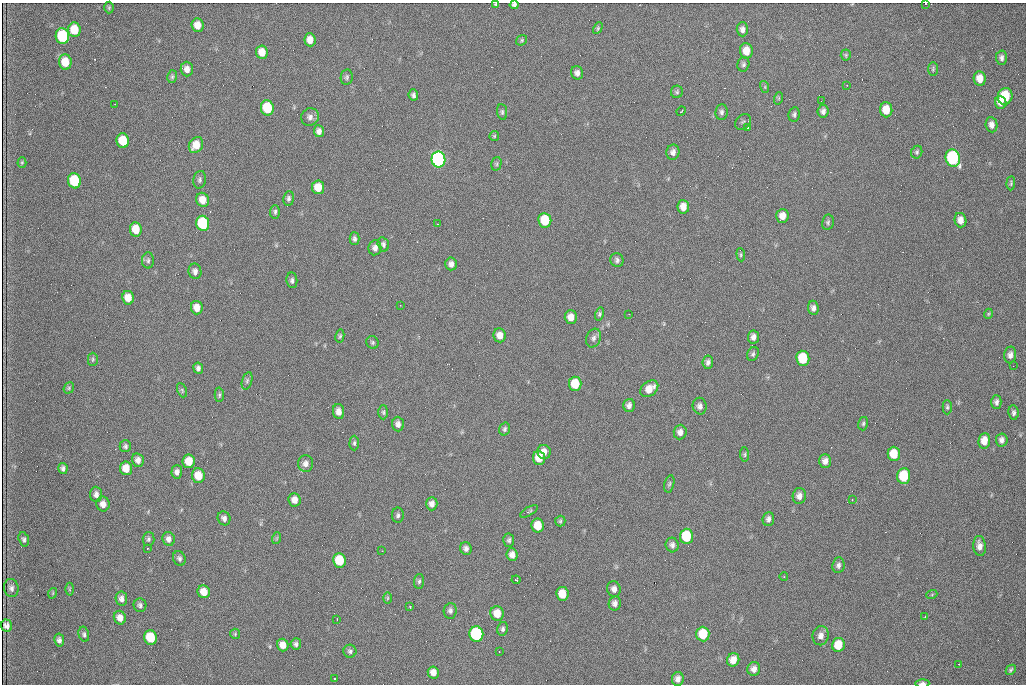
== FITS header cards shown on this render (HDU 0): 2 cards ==
NAXIS1  =                 1024 /fastest changing axis
NAXIS2  =                  682 /next to fastest changing axis

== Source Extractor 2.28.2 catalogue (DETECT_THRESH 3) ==
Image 1024 x 682 px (HDU 0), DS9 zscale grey, 1 PNG px = 1 image px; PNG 1028 x 686 px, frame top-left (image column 1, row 682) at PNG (2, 3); each listed source drawn as its Kron ellipse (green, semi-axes under 4 px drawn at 4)
Background 2170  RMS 31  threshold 94.5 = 3 sigma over >= 5 px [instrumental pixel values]
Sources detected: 201; all 201 listed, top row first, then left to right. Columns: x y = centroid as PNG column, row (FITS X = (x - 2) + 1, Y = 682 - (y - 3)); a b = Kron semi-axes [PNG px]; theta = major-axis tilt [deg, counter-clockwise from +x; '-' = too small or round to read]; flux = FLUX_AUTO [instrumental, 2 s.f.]
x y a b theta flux
496 4 3 3 - 2800
925 4 2 2 - 2300
514 5 4 3 - 5000
109 8 6 5 - 2900
198 25 7 6 - 21000
598 28 6 4 61 2800
742 29 7 6 - 9000
74 30 7 6 - 49000
62 36 8 6 -86 160000
310 40 6 5 - 16000
522 40 6 5 - 3100
746 51 7 6 - 27000
262 52 7 6 - 25000
846 55 5 5 - 3100
1001 58 7 5 -88 6500
65 62 7 6 - 41000
743 64 7 6 - 5200
187 69 7 6 - 14000
933 69 7 5 89 3300
577 73 7 6 - 8700
172 77 6 5 - 3600
347 77 8 6 80 4700
980 78 7 6 - 22000
847 85 2 2 - 1600
765 87 6 4 -73 2600
677 92 6 6 - 3500
413 95 5 5 - 6000
1005 96 8 7 - 81000
779 98 6 4 71 2300
821 101 2 2 - 1000
1001 102 6 5 - 16000
115 104 2 2 - 4200
267 108 7 6 - 100000
886 110 7 6 - 33000
681 111 5 2 - 3100
823 111 6 5 - 7700
502 112 8 5 -84 4200
721 112 8 6 82 6200
794 114 7 6 - 4800
310 117 9 8 - 10000
743 122 9 7 46 4400
991 125 8 6 -80 11000
748 128 3 2 - 2300
319 131 6 5 - 9200
494 136 5 4 - 2600
123 141 7 6 - 58000
196 145 8 6 59 30000
673 152 8 6 79 9700
917 152 6 5 - 4000
953 158 9 7 -73 280000
438 159 8 7 - 540000
22 162 5 4 - 2600
496 164 7 5 76 3300
200 180 9 6 79 5400
74 181 7 6 - 110000
1011 183 7 4 86 3500
318 187 7 6 - 33000
289 198 7 5 83 5100
203 200 7 6 - 24000
683 207 7 6 - 19000
275 212 7 5 87 4400
782 216 7 6 - 17000
545 220 7 6 - 78000
960 220 7 6 - 14000
828 222 8 6 78 4500
203 223 7 6 - 170000
438 224 2 2 - 1800
136 229 7 6 - 40000
354 239 6 5 - 5200
383 244 7 5 -74 5800
375 248 7 6 - 10000
741 255 6 4 -86 3000
148 260 8 6 -88 5100
617 260 7 6 - 6200
451 264 6 6 - 9300
195 271 8 6 -82 8200
292 280 8 5 -82 5800
128 298 7 6 - 23000
400 305 2 2 - 1300
197 308 7 6 - 20000
813 308 7 5 -82 8600
600 314 6 4 76 4000
629 314 3 2 - 1800
988 314 5 3 - 2300
571 317 7 6 - 17000
500 335 7 6 - 17000
340 336 6 4 78 3500
753 337 6 5 - 9300
594 338 9 7 68 8100
372 342 6 6 - 3900
753 354 7 5 61 4500
1010 355 8 6 84 9500
803 358 7 6 - 81000
93 359 7 5 90 3300
708 362 6 5 - 6700
1013 366 2 2 - 890
198 368 6 5 - 6500
247 381 9 5 74 5000
575 384 7 6 - 55000
69 388 6 5 - 3100
649 389 10 7 39 26000
182 390 7 4 -66 3100
219 395 7 4 88 3800
996 402 7 5 -89 6600
629 405 6 5 - 8300
700 406 8 7 - 8900
947 407 7 4 89 3700
339 411 8 5 -81 12000
383 412 7 5 89 3800
1014 412 7 5 -84 5400
398 424 7 6 - 9400
863 424 7 5 75 3800
505 429 6 5 - 4700
680 432 7 6 - 11000
1002 440 6 6 - 7900
984 441 8 6 84 24000
354 443 7 4 89 4100
125 446 6 5 - 4700
544 452 7 6 - 17000
744 454 7 4 -85 3200
894 454 7 6 - 47000
539 458 7 6 - 29000
138 460 7 6 - 11000
189 461 7 6 - 30000
825 461 7 6 - 11000
306 464 8 7 - 11000
126 468 7 6 - 28000
63 469 5 4 - 5700
177 472 6 5 - 8200
198 476 7 6 - 37000
904 476 8 6 86 89000
669 484 9 5 75 3900
96 494 7 6 - 8600
799 496 8 6 78 12000
295 500 7 6 - 15000
852 500 3 2 - 2000
103 504 7 6 - 14000
432 504 6 5 - 11000
529 511 10 4 32 4100
398 515 8 6 -89 5400
224 518 7 6 - 7500
768 519 7 5 84 7300
560 521 5 5 - 3400
538 526 7 6 - 40000
686 536 8 6 87 90000
277 538 6 3 71 2600
24 539 7 5 -71 4800
148 539 7 6 - 4500
168 539 7 6 - 8500
509 540 6 5 - 4900
672 545 7 6 - 7500
980 546 10 6 -84 13000
147 548 3 2 - 1900
466 548 6 6 - 7300
382 551 2 2 - 1400
512 555 6 5 - 12000
179 558 7 6 - 5700
339 560 7 6 - 70000
838 565 8 6 83 6700
784 577 4 3 - 1600
516 580 4 3 - 5900
419 581 7 5 87 4300
11 588 9 7 -82 7400
69 589 6 4 89 2700
614 589 8 6 -78 9700
204 592 6 6 - 23000
53 593 5 3 - 1900
562 594 7 6 - 34000
932 594 5 3 - 2200
387 598 6 4 89 2500
121 599 7 6 - 9100
615 603 7 6 - 9400
140 605 6 6 - 6000
410 607 3 3 - 2400
450 611 8 6 84 7000
497 613 7 6 - 31000
925 617 3 2 - 1700
120 618 7 6 - 15000
337 619 2 2 - 1400
7 626 6 5 - 9000
503 629 7 5 79 5300
84 634 8 5 -76 4900
235 634 5 5 - 2600
476 634 8 7 - 270000
703 634 7 6 - 66000
821 636 9 8 - 13000
150 637 7 6 - 72000
59 640 6 5 - 6600
296 644 5 5 - 5800
283 645 6 5 - 17000
838 645 7 6 - 45000
350 651 6 6 - 5000
499 652 2 2 - 1500
733 660 7 6 - 18000
959 664 3 2 - 2500
754 669 7 6 - 11000
1011 670 6 3 46 3000
433 672 6 5 - 14000
335 679 3 2 - 2800
678 679 7 6 - 11000
922 683 7 3 1 7100
At the frame edge (FLAGS 8, measured only in part): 4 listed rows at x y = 496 4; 925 4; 514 5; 922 683

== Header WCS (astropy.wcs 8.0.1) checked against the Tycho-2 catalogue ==
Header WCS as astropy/WCSLIB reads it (CRVAL/CRPIX/CD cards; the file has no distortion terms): RA---TAN/DEC--TAN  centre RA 07:09:14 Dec +30:56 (107.31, +30.93 deg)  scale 1.43 arcsec/px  FOV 24.4' x 16.3'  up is -93 deg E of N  parity flipped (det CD > 0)
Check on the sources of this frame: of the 60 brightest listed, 5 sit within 2.1 arcsec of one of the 9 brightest Tycho-2 stars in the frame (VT <= 12.48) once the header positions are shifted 0.91 arcsec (0.89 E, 0.17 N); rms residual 0.98 arcsec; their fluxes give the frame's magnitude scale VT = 25.09 - 2.5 log10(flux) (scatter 0.17 mag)
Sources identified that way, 5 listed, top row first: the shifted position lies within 2.1 arcsec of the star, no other Tycho-2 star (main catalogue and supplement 1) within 4.2 arcsec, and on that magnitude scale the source's flux lands within +1.5 / -3 mag of the star's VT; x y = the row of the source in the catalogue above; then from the Tycho-2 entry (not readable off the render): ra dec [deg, ICRS J2000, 3 dp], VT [Tycho-2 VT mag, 2 dp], TYC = Tycho-2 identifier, HIP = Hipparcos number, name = IAU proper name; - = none
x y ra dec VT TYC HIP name
953 158 107.215 +31.104 11.64 2438-821-1 - -
438 159 107.226 +30.900 10.76 2438-883-1 - -
74 181 107.244 +30.756 12.13 2438-718-1 - -
203 223 107.261 +30.807 12.26 2438-856-1 - -
476 634 107.445 +30.924 11.38 2438-1056-1 - -